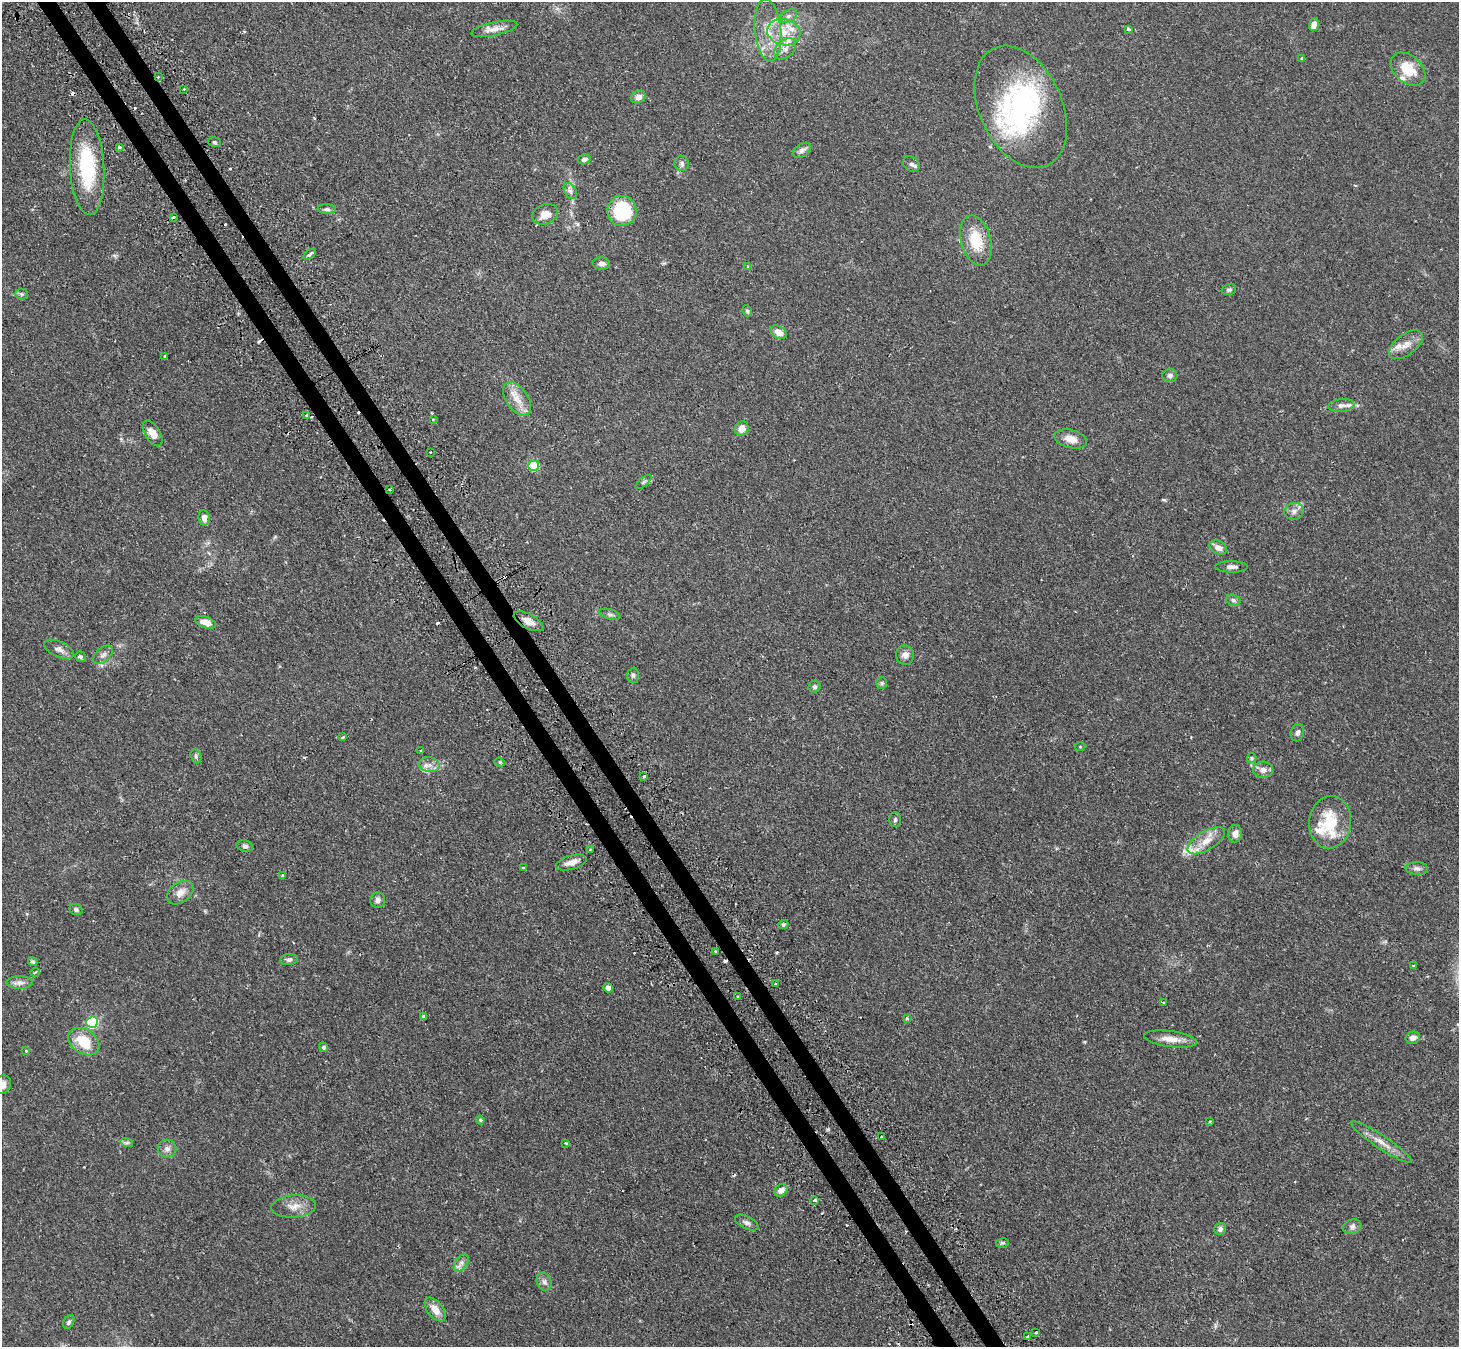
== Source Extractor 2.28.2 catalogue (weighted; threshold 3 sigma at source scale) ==
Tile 11 of 4 x 4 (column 3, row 3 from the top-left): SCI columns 2949-4405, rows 1517-2861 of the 5894 x 5862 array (HDU 1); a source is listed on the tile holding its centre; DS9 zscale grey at full resolution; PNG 1461 x 1349 px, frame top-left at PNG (2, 2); each listed source drawn as its Kron ellipse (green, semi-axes under 4 px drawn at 4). Shown black and unused: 3% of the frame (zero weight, under 2 of 3 exposures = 3% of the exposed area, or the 3 px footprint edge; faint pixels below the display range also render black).
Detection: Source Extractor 2.28.2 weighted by HDU 2 'WHT'; one run over the whole footprint, this tile lists its part. Background 0.0965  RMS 0.0064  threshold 0.0288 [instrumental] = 3 sigma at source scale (4.5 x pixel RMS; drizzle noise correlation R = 1.50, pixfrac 1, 0.05/0.05 arcsec/px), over >= 5 px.
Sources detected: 152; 1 inside a brighter object's white glare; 15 cosmic-ray / hot-pixel residue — neither listed nor drawn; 11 inside a brighter listed object's ellipse — not listed separately; the other 125 listed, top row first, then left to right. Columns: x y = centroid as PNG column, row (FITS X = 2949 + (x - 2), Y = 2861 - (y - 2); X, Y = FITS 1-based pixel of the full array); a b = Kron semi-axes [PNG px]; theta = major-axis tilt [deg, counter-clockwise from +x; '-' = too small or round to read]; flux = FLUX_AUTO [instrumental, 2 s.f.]
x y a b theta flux
788 16 9 5 28 2.1
1314 25 6 4 72 4.4
494 29 23 6 12 5.2
1128 29 3 3 - 2
768 30 31 13 -84 16
784 32 17 13 -14 11
785 49 13 8 44 4
1302 58 4 3 - 0.73
1408 69 20 13 -41 16
158 77 3 3 - 0.8
184 89 2 2 - 0.54
638 97 7 6 - 3.5
1021 107 64 41 -66 97
214 142 7 5 -15 1.1
119 147 3 3 - 4.9
802 150 10 6 34 2.5
584 159 6 5 - 2.1
682 163 7 7 - 1.9
911 164 9 6 -36 2
87 167 48 17 -87 46
570 191 9 5 -60 2.1
327 209 9 5 -1 1.4
622 211 15 14 - 42
545 214 13 10 21 6.2
173 217 3 2 - 1.3
976 240 26 15 -75 19
310 254 7 3 34 3.4
601 264 8 6 -7 2.7
748 267 3 3 - 0.63
1229 290 7 5 16 1.3
21 294 6 5 - 1.2
747 311 6 4 -61 1.3
778 332 9 6 -30 6.1
1406 345 20 10 37 6.2
165 356 3 3 - 2.1
1170 375 7 6 - 2
517 399 19 11 -55 8.2
1341 405 13 6 6 2.9
307 416 3 3 - 3
433 419 3 3 - 0.66
742 428 7 6 - 6.2
152 433 14 7 -59 6.5
1071 439 17 9 -14 6.7
430 452 2 2 - 0.48
534 466 5 5 - 36
643 482 10 3 40 0.96
390 489 3 2 - 0.82
1294 511 10 8 12 3.1
204 518 7 5 -80 4.5
1218 547 9 6 -24 4
1231 567 16 5 -1 3
1233 600 7 5 -17 1.5
610 614 11 5 -16 1.6
529 621 16 7 -27 5.9
205 622 11 5 -19 5.4
59 649 16 7 -24 3.5
103 655 11 7 40 2.5
905 655 10 9 - 3.1
81 657 5 5 - 1.1
633 675 8 6 87 1.5
882 683 6 5 - 1
815 687 6 5 - 1.5
1297 733 9 6 76 2.1
343 737 4 3 - 0.91
1080 747 5 3 - 0.53
421 750 3 2 - 0.5
196 756 7 5 -71 1.2
1252 758 5 4 - 0.8
500 762 5 4 - 0.9
429 765 10 7 -9 3.3
1263 770 10 8 2 3.7
644 776 4 3 - 1.1
895 820 7 5 89 1.4
1330 822 26 21 83 26
1235 834 8 7 - 4.1
1206 841 21 9 31 8.4
245 846 8 5 -14 1.7
590 849 3 2 - 0.54
571 863 16 7 16 4.7
523 868 3 2 - 0.82
1417 868 11 6 -4 2.4
283 875 3 2 - 0.92
180 893 15 10 36 5.2
378 900 7 7 - 2.2
76 909 7 5 -27 1.4
783 924 5 4 - 1.3
715 952 3 2 - 0.96
289 960 9 5 7 1.9
33 962 5 4 - 1.1
1413 966 3 3 - 0.78
35 972 4 3 - 0.61
19 982 13 6 0 3
775 984 3 2 - 0.71
608 988 5 4 - 3.2
738 997 3 2 - 0.9
1163 1003 3 2 - 0.86
424 1017 4 4 - 2.4
907 1018 3 3 - 1.5
92 1022 6 5 - 73
1413 1038 7 6 - 3.2
1171 1039 26 8 -7 7.1
84 1042 17 12 -33 18
323 1047 4 4 - 1.3
26 1051 4 3 - 0.47
3 1085 9 8 - 3.4
480 1120 4 4 - 0.87
1210 1121 4 3 - 0.48
881 1137 3 2 - 1.4
1381 1142 36 6 -33 7.3
127 1143 6 4 -17 1.2
566 1143 4 3 - 0.87
167 1149 9 9 - 2.9
781 1190 7 5 37 3.9
814 1200 3 3 - 4.5
294 1206 22 11 4 6.7
747 1223 13 6 -26 2.5
1352 1226 9 7 20 2.2
1220 1229 6 6 - 1.8
1002 1243 6 4 13 1
461 1263 9 6 55 2.6
544 1282 9 7 -65 2.3
435 1310 14 7 -52 6.6
69 1322 7 5 62 1.3
1036 1332 3 3 - 2.6
1028 1337 4 3 - 7.4
Overlapping masked pixels (flux is a lower limit): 3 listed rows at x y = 158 77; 976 240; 1028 1337
Isophote crosses this tile's border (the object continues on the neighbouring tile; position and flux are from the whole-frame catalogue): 1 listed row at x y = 3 1085